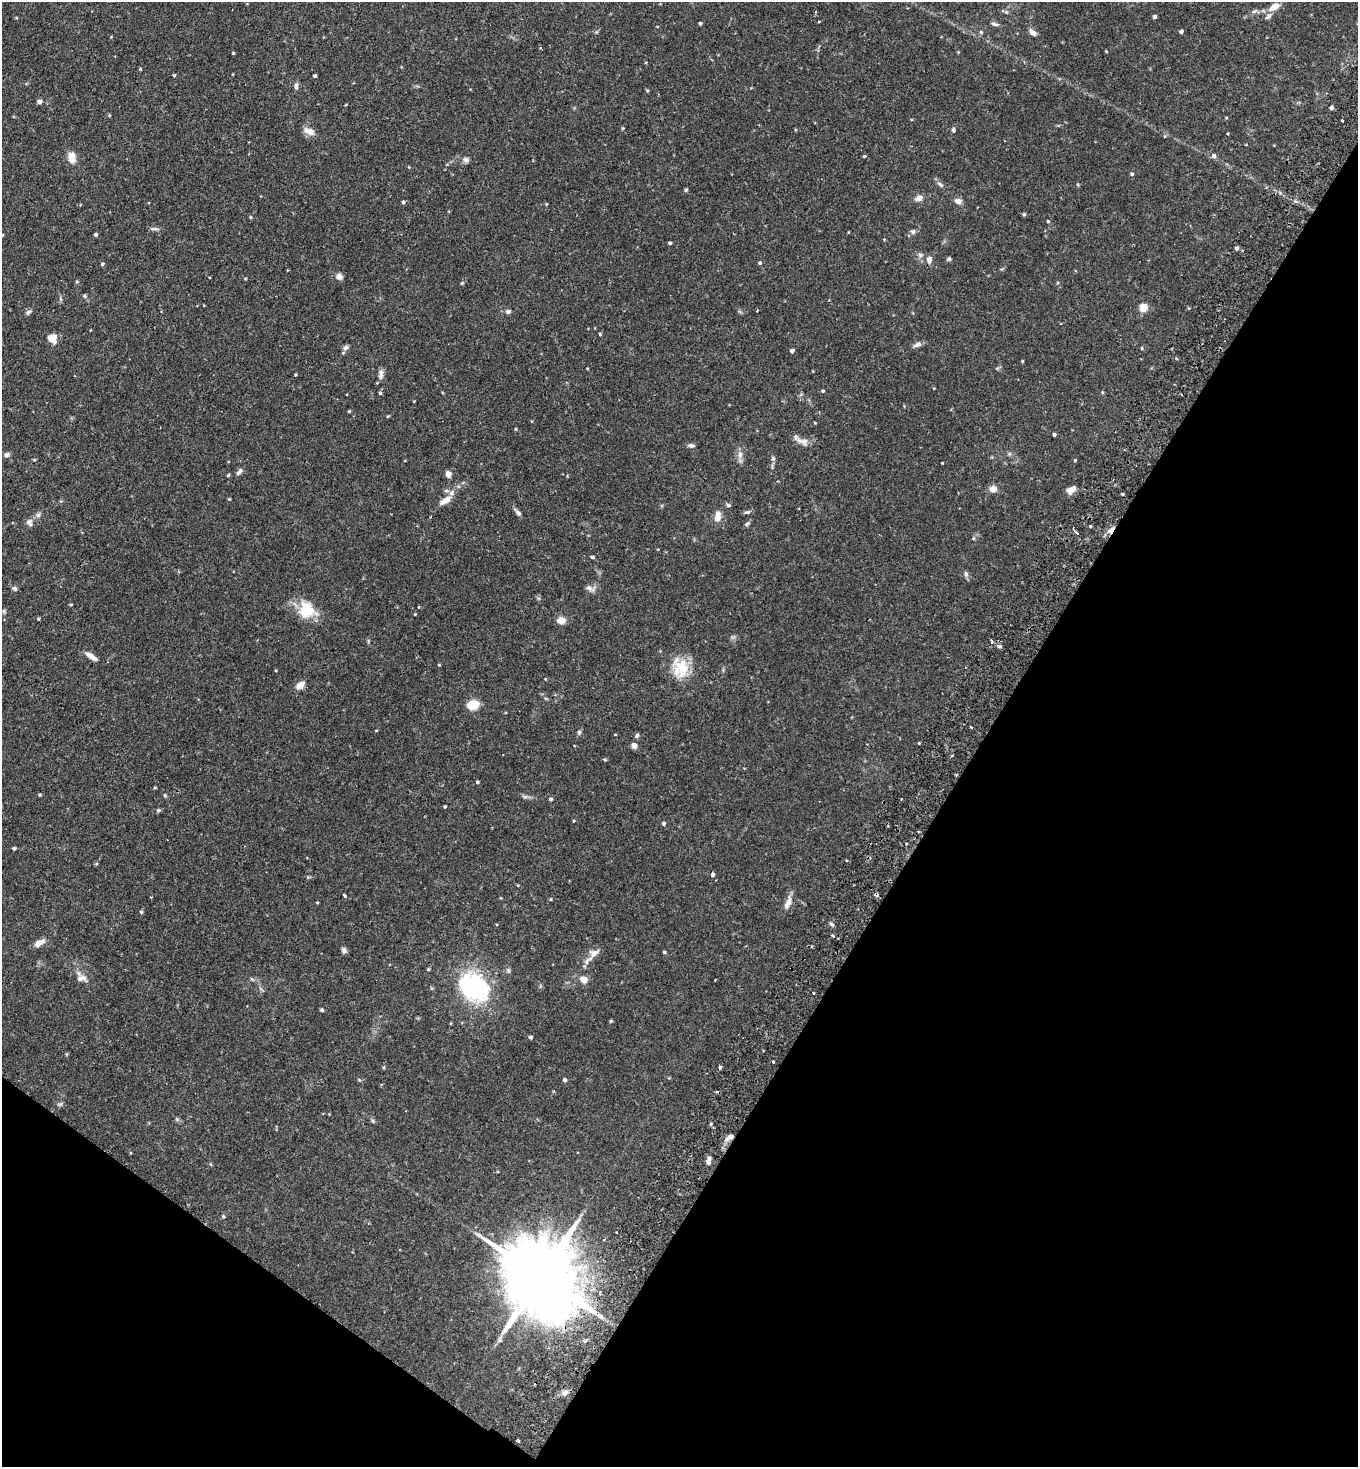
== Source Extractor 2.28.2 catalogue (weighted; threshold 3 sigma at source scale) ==
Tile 15 of 4 x 4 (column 3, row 4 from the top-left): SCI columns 3054-4409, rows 8-1472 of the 5925 x 5903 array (HDU 1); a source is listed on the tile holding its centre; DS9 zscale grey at full resolution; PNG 1360 x 1469 px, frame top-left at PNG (2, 2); no overlay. Shown black and unused: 33% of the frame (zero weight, under 2 of 3 exposures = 3% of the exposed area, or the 3 px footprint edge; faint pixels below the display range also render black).
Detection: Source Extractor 2.28.2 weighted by HDU 2 'WHT'; one run over the whole footprint, this tile lists its part. Background 0.0863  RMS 0.0053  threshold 0.0237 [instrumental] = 3 sigma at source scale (4.5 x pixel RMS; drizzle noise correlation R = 1.50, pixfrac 1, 0.05/0.05 arcsec/px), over >= 5 px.
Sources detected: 164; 2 cosmic-ray / hot-pixel residue — not listed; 3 inside a brighter listed object's ellipse — not listed separately; the other 159 listed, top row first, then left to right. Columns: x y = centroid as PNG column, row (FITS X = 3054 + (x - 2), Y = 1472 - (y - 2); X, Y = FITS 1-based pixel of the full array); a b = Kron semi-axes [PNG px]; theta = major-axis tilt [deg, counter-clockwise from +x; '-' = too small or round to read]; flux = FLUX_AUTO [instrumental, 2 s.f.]
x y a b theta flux
1274 7 12 7 30 5.1
1254 11 9 3 13 1.2
1006 12 5 5 - 0.71
1155 17 4 3 - 1.2
700 23 4 3 - 0.66
994 24 10 5 -18 1.3
1181 31 4 3 - 1.4
981 32 5 5 - 0.73
1033 33 10 6 -35 2.2
1106 51 3 3 - 0.42
233 53 3 3 - 0.59
140 69 3 3 - 0.57
174 75 4 3 - 0.56
315 76 3 3 - 0.94
296 86 8 5 84 1.4
647 90 5 3 - 0.51
39 102 4 4 - 2.3
1331 108 4 4 - 0.98
1226 118 4 3 - 0.44
1342 121 3 2 - 0.81
622 128 5 3 - 0.5
953 130 6 4 89 1
309 131 14 8 -28 3.6
864 156 3 3 - 0.82
1214 156 6 5 - 1.4
72 157 11 8 89 5.7
466 160 8 6 -3 1.5
1132 174 5 4 - 0.85
940 184 9 5 -37 1.3
686 190 4 4 - 0.77
919 198 7 5 12 3.5
958 201 7 6 - 3.1
403 202 4 3 - 0.89
546 204 4 3 - 0.44
1024 214 5 4 - 0.66
250 217 4 4 - 0.49
1048 221 4 3 - 0.47
154 229 11 4 -4 1.2
913 231 7 6 - 1.2
96 235 4 4 - 1
670 243 4 3 - 0.91
1236 248 5 4 - 1.3
920 255 7 5 -23 1.3
949 259 5 5 - 0.75
929 260 9 7 -85 2.2
760 263 4 4 - 0.84
102 264 4 3 - 0.78
339 276 8 8 - 2
77 282 5 4 - 0.54
462 283 4 4 - 0.57
85 296 6 4 -70 0.64
204 305 2 2 - 0.44
1143 307 8 7 - 5.4
508 311 6 5 - 1.2
28 312 8 5 48 1.2
600 334 4 4 - 0.47
52 338 10 9 - 4.6
918 344 10 6 31 1.8
346 348 8 6 43 1.3
1142 348 4 3 - 0.51
792 351 4 4 - 1.6
1022 361 3 3 - 0.53
381 374 12 6 87 2.2
295 375 3 3 - 0.47
823 391 4 3 - 0.68
380 393 5 4 - 0.79
349 411 4 3 - 0.51
388 416 4 3 - 0.5
516 429 5 3 - 0.46
1054 435 3 3 - 0.88
800 440 24 7 -25 3.3
691 445 8 6 -1 1.3
740 454 7 6 - 1.8
6 455 7 5 3 1.5
773 458 6 5 - 0.94
34 460 4 4 - 0.5
1075 460 4 3 - 0.49
942 463 2 2 - 0.42
239 472 11 5 50 1.3
448 474 7 5 -82 2.8
228 475 4 3 - 0.73
993 489 9 8 - 2.8
1071 490 10 6 32 4.3
229 499 4 4 - 0.51
445 500 15 7 32 5.3
728 505 6 5 - 0.94
518 512 11 5 -48 1.5
747 512 9 5 14 1
38 515 7 6 - 1.2
717 518 10 9 - 3.1
29 523 11 7 -68 1.7
747 524 7 5 43 1
1090 526 4 3 - 0.49
1076 532 4 3 - 3.3
592 557 3 3 - 1.3
966 574 8 6 -76 1.2
14 588 6 5 - 1.1
589 588 10 7 -32 1.9
71 604 4 3 - 0.49
306 610 22 19 87 14
4 611 6 4 -72 0.66
415 614 3 2 - 0.4
38 619 4 3 - 0.48
561 620 7 6 - 5.5
991 641 4 3 - 1.2
999 646 6 4 -39 0.9
91 656 15 6 -34 3.3
439 665 4 3 - 0.4
682 668 32 19 -63 14
300 685 9 6 40 4.2
473 705 9 7 12 13
971 727 3 3 - 1.1
579 732 6 5 - 0.95
637 735 7 5 72 0.85
634 745 6 5 - 2.9
477 782 4 3 - 0.82
155 788 5 3 - 0.48
39 795 4 3 - 0.6
551 799 4 3 - 0.91
901 799 3 2 - 0.72
445 807 3 3 - 0.5
158 810 6 5 - 0.81
664 824 4 4 - 0.95
14 848 3 3 - 0.88
713 875 4 4 - 1
518 885 4 3 - 0.37
344 896 4 3 - 0.92
550 899 4 3 - 0.46
317 903 4 2 - 0.41
788 903 20 7 67 3.6
141 912 5 4 - 0.61
831 924 7 4 -31 0.88
832 936 4 3 - 0.78
39 943 14 7 30 3.2
344 951 7 6 - 1.6
664 952 4 3 - 0.65
594 953 15 8 38 3.5
428 969 4 3 - 0.59
508 970 6 5 - 0.98
81 978 15 8 6 2.8
584 979 6 6 - 5.4
474 987 43 31 -31 49
322 1010 4 4 - 0.85
611 1021 3 3 - 0.67
530 1037 4 3 - 1
773 1061 3 3 - 1.1
384 1067 5 3 - 0.48
720 1067 4 4 - 0.8
564 1080 4 4 - 1.2
177 1119 6 4 -71 0.68
373 1121 6 4 -71 0.68
711 1124 5 3 - 0.64
730 1137 10 6 31 2.5
708 1161 9 5 79 2.4
223 1216 4 4 - 0.61
542 1277 28 17 -40 7300
500 1340 7 6 - 1.2
565 1392 8 6 33 2.3
518 1441 3 3 - 1.2
Overlapping masked pixels (flux is a lower limit): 2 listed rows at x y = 730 1137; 542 1277